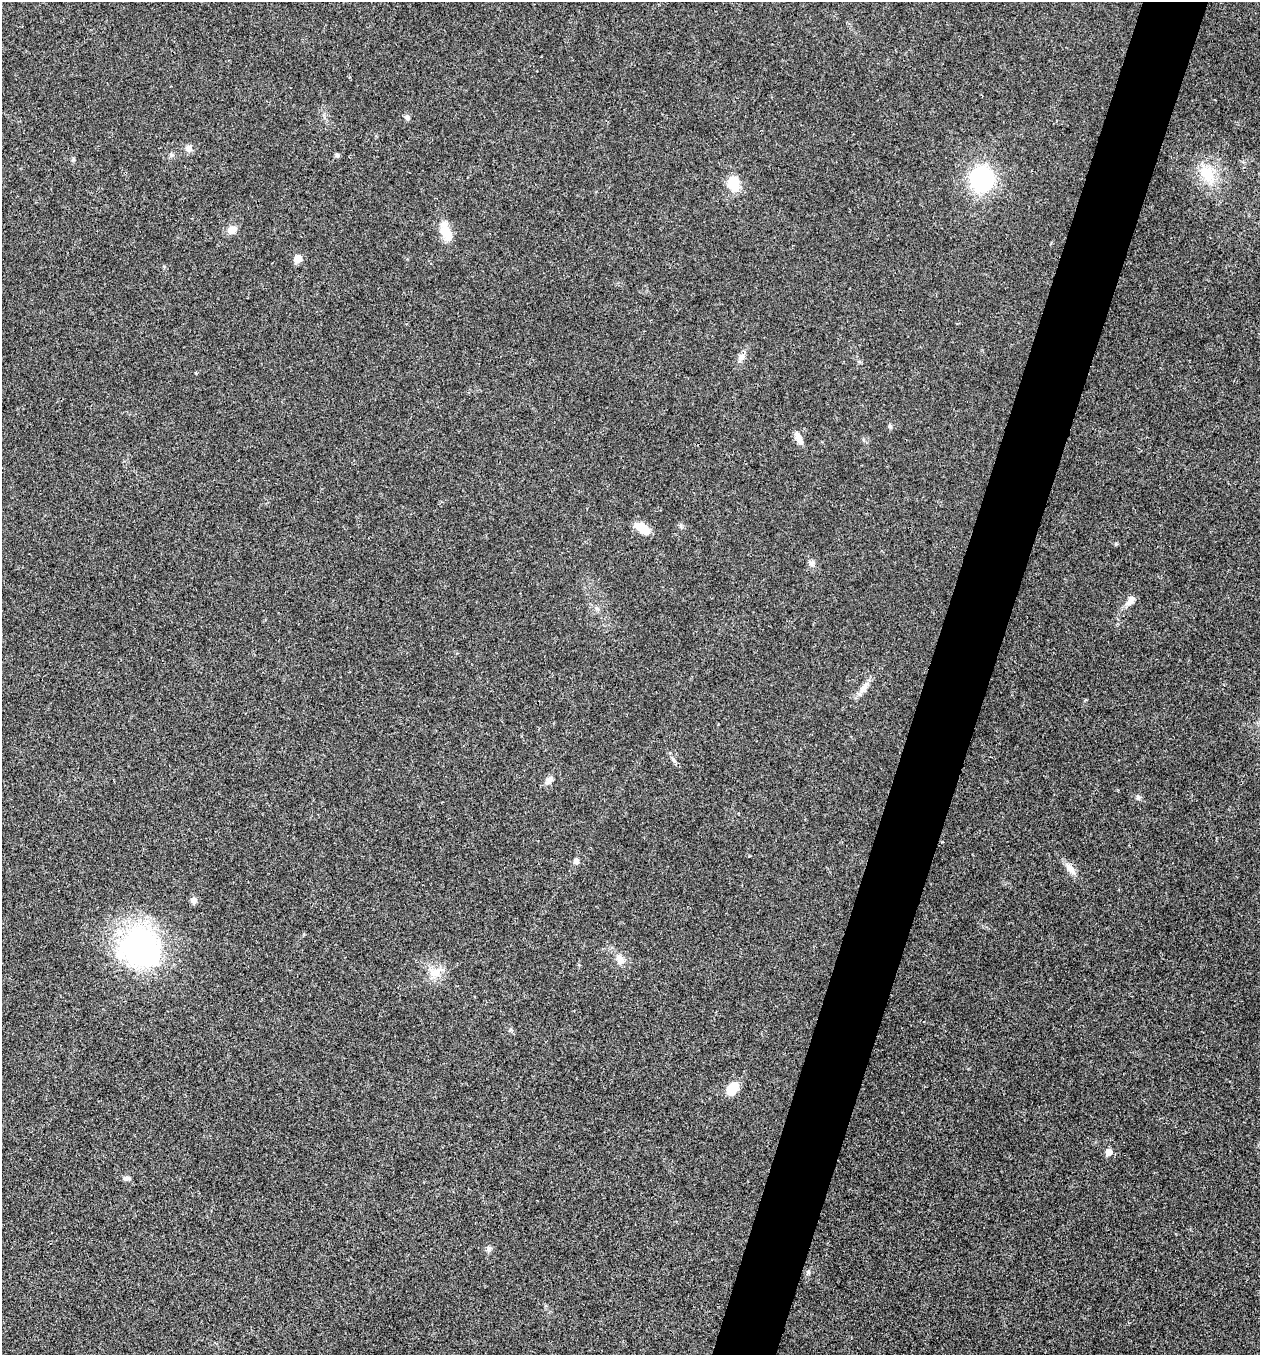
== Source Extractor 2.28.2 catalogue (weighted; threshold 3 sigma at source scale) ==
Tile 10 of 4 x 4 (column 2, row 3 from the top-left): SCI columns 1525-2782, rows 1355-2707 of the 5432 x 5418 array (HDU 1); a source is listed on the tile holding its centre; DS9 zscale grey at full resolution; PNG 1262 x 1357 px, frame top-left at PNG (2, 2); no overlay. Shown black and unused: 5% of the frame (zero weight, under 3 of 4 exposures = <1% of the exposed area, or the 3 px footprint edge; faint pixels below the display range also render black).
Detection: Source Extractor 2.28.2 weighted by HDU 2 'WHT'; one run over the whole footprint, this tile lists its part. Background 0.0221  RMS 0.0041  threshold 0.0183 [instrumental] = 3 sigma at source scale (4.5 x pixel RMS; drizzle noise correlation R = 1.50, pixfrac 1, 0.05/0.05 arcsec/px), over >= 5 px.
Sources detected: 31; all 31 listed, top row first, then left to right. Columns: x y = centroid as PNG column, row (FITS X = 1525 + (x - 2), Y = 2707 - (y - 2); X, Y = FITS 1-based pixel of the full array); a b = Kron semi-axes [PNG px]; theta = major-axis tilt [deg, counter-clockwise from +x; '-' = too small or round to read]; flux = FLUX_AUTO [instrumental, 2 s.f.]
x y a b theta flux
407 118 6 5 - 1.4
189 148 9 8 - 2
337 155 6 5 - 0.65
73 159 6 4 72 0.55
1207 173 25 17 -58 11
982 179 22 21 - 45
734 183 20 14 -78 8
232 230 14 10 27 2.7
446 231 27 11 -69 7.2
298 258 6 5 - 6.8
741 357 14 7 60 2.3
890 426 6 5 - 0.75
798 438 17 6 -65 3
642 528 16 9 -31 6.9
811 563 9 6 14 1.1
1131 600 13 7 51 2.8
864 688 19 7 59 3.2
674 760 7 4 -70 0.79
549 780 10 8 -79 1.7
1138 797 8 5 -64 0.86
576 861 7 6 - 1.5
1070 869 20 8 -51 3.2
194 900 8 8 - 1.7
140 947 49 44 -32 86
620 959 15 9 -58 3.4
435 973 16 12 30 5.5
732 1088 16 11 52 6.4
1109 1152 6 6 - 3.5
127 1178 10 5 0 1.2
489 1249 7 7 - 1.1
808 1272 7 4 -46 0.64
Unlisted compact peaks at least as high as the median listed source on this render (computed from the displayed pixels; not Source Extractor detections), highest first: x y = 1116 544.